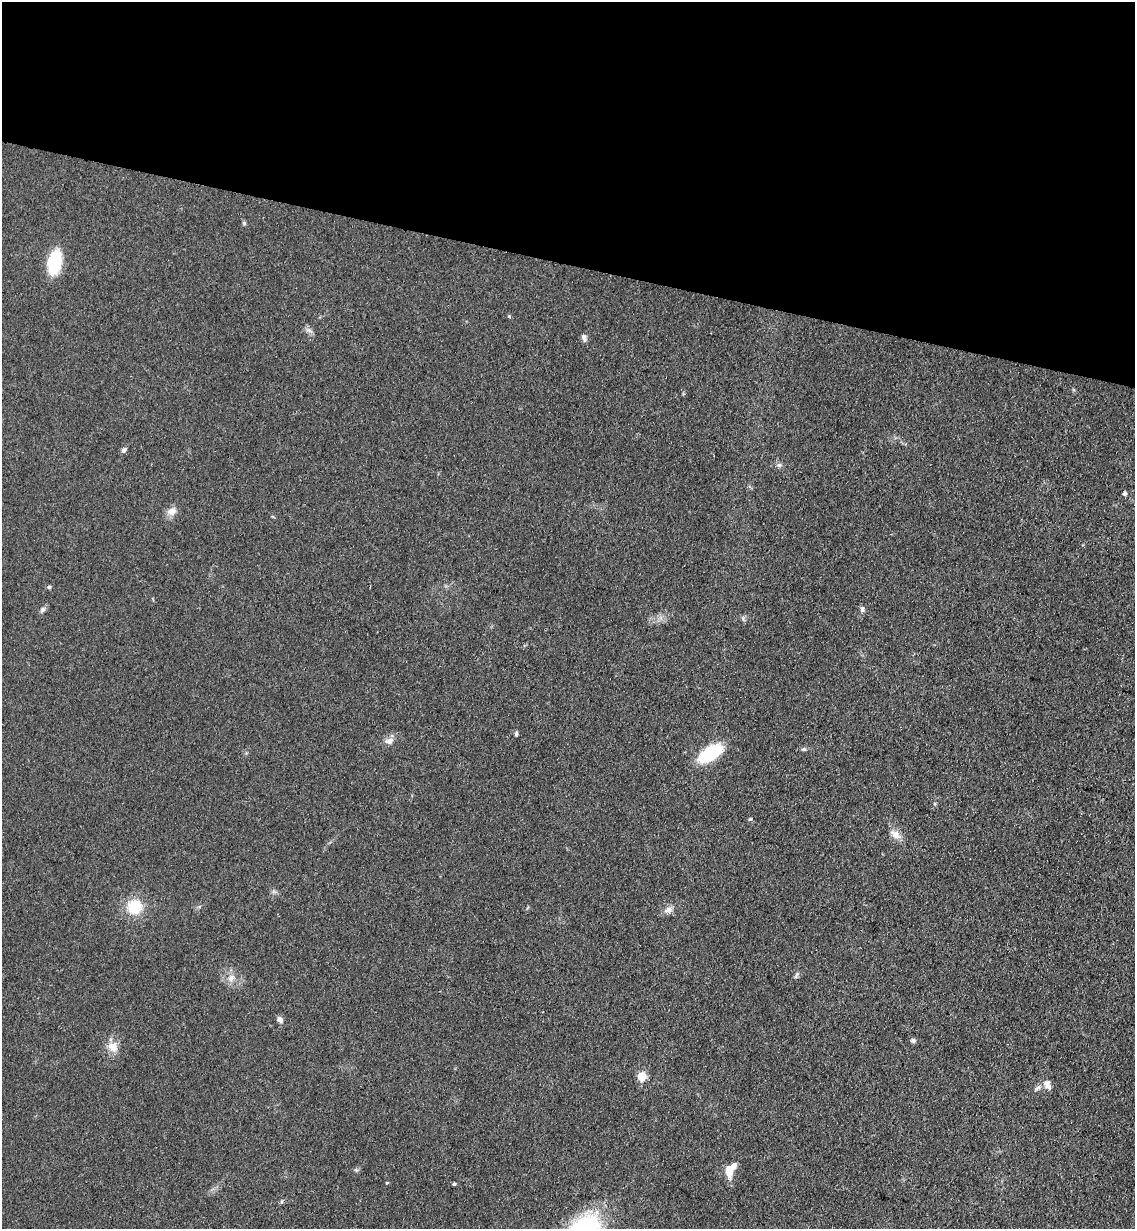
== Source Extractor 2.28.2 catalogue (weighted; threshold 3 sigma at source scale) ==
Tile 2 of 4 x 4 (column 2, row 1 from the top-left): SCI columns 1427-2559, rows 3696-4922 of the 5000 x 4935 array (HDU 1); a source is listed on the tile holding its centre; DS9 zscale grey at full resolution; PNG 1137 x 1231 px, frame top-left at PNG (2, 2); no overlay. Shown black and unused: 21% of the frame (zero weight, under 3 of 4 exposures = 5% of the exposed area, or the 3 px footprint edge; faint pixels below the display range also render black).
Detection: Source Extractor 2.28.2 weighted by HDU 2 'WHT'; one run over the whole footprint, this tile lists its part. Background 0.112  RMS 0.0077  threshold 0.0347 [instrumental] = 3 sigma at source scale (4.5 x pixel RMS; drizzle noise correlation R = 1.50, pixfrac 1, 0.05/0.05 arcsec/px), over >= 5 px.
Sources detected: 30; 1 inside a brighter listed object's ellipse — not listed separately; the other 29 listed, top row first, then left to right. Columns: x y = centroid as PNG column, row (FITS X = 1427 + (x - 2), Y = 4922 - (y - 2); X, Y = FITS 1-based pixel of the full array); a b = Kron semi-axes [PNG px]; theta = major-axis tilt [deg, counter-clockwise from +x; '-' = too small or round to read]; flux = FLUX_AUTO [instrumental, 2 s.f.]
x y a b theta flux
244 223 6 4 -47 1.1
54 262 18 10 79 49
509 316 5 4 - 1.1
584 338 10 6 -67 2.7
124 450 7 5 41 1.9
779 465 6 6 - 1.8
1125 494 4 4 - 2.2
172 511 13 9 27 5.8
49 587 5 5 - 1.1
862 609 9 5 90 2.1
43 610 8 6 46 2.1
516 734 6 4 81 1.3
389 741 10 7 17 4.5
804 749 6 5 - 1.3
710 753 27 13 32 41
750 819 5 3 - 0.76
896 834 17 9 -34 6.3
134 907 16 16 - 23
668 910 10 9 - 4
231 978 12 8 41 5.4
280 1020 9 6 -59 2.8
913 1040 7 6 - 1.8
113 1047 14 12 -38 8.4
642 1076 5 5 - 28
1047 1085 12 7 -64 5.3
1037 1088 15 5 42 2.7
728 1172 17 9 -82 7.6
387 1183 4 4 - 0.71
454 1184 4 3 - 1.4